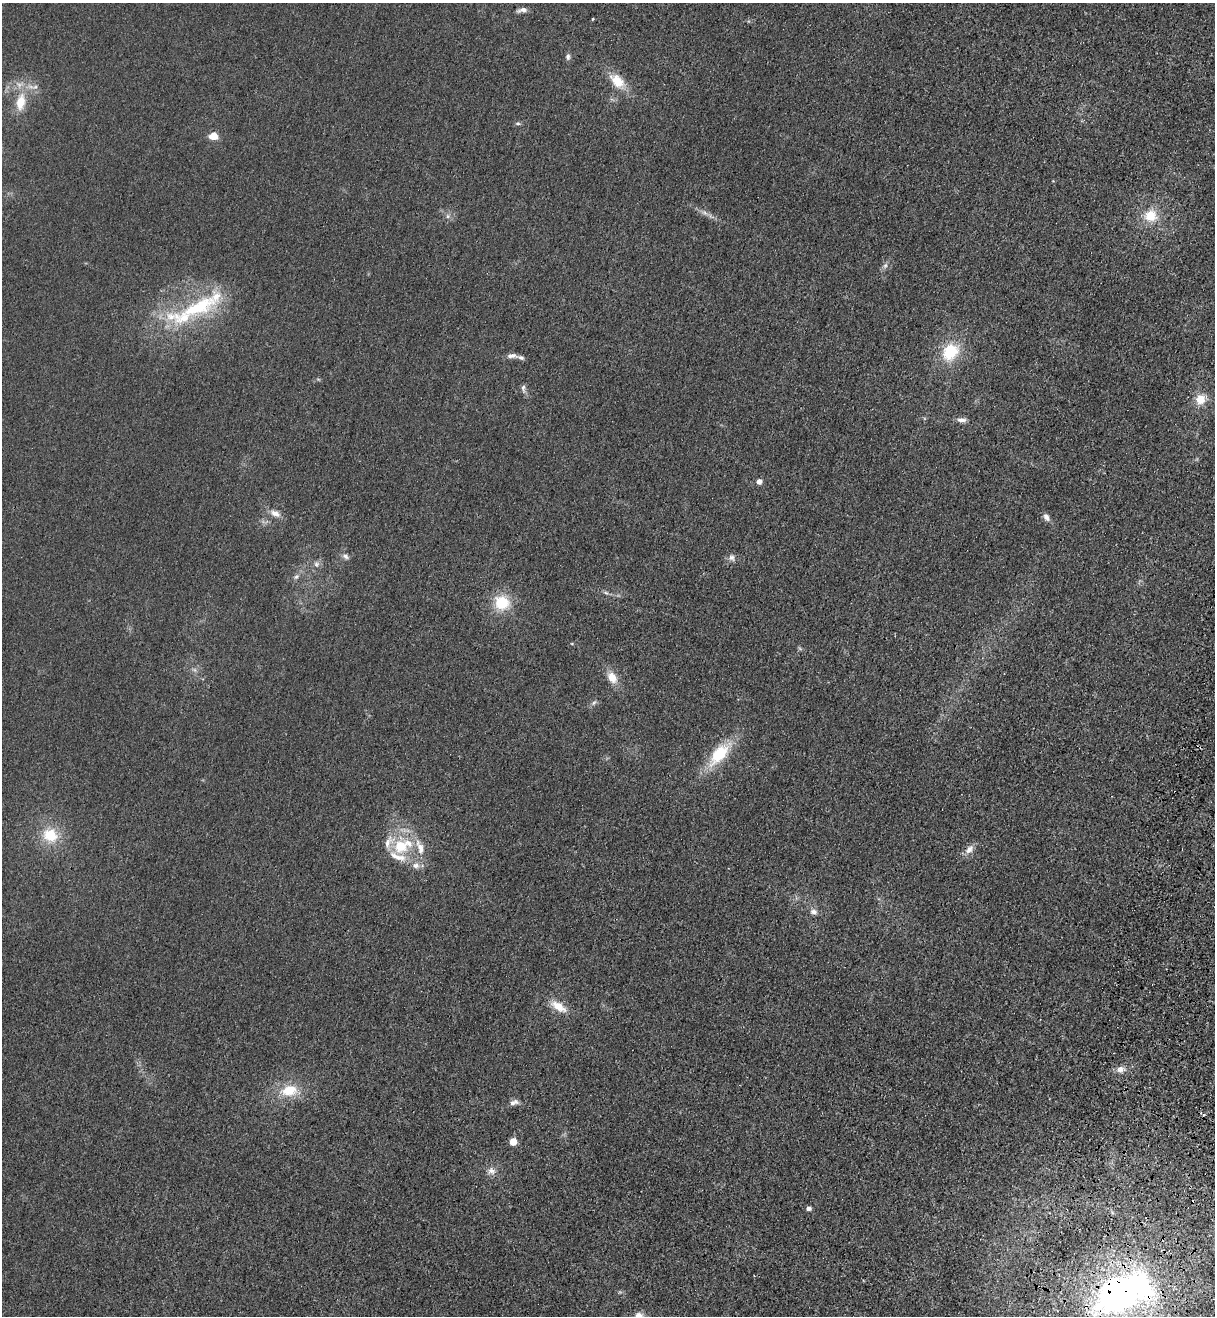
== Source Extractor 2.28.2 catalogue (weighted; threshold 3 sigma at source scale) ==
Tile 6 of 4 x 4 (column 2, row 2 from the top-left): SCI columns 1582-2794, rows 2672-3985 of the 5463 x 5344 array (HDU 1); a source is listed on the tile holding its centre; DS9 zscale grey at full resolution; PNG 1217 x 1318 px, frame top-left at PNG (2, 3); no overlay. Shown black and unused: <1% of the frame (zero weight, under 3 of 4 exposures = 6% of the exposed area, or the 3 px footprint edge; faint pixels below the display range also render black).
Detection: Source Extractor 2.28.2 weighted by HDU 2 'WHT'; one run over the whole footprint, this tile lists its part. Background 0.0139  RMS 0.0055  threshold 0.0247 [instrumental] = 3 sigma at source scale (4.5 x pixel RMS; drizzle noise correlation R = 1.50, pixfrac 1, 0.05/0.05 arcsec/px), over >= 5 px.
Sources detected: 52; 1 inside a brighter object's white glare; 2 cosmic-ray / hot-pixel residue — not listed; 8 inside a brighter listed object's ellipse — not listed separately; the other 41 listed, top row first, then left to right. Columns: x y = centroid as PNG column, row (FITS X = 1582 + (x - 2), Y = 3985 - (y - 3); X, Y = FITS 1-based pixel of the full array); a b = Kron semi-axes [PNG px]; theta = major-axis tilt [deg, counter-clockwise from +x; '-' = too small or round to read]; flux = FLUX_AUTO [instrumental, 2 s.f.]
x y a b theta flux
523 10 12 5 10 2.7
568 57 8 6 86 1.5
617 81 22 13 -44 11
35 87 6 5 - 1.2
21 102 23 12 80 12
518 123 7 4 4 0.99
213 136 12 9 2 4.7
1150 216 15 14 - 11
885 266 6 6 - 1.3
198 307 71 22 22 47
950 352 20 16 56 20
512 356 14 6 -2 2.5
523 388 13 5 -82 1.8
1200 399 12 11 - 7.5
961 420 12 6 -2 2.5
759 482 4 4 - 5.6
275 513 14 8 -24 3.7
1046 517 11 7 -59 2.3
346 556 8 7 - 1.8
732 558 9 8 - 2.1
316 564 9 7 -79 1.9
296 577 8 5 61 1.4
606 593 7 4 -19 1
502 603 18 17 - 17
612 677 13 9 -57 7.4
594 703 8 4 44 1.2
719 754 31 14 50 23
50 835 20 17 -26 16
401 846 21 20 - 20
969 849 14 9 52 3.6
416 865 9 8 - 3
814 912 9 7 -18 2.4
558 1006 19 9 -33 8.8
1120 1069 11 9 0 3.3
289 1090 21 14 12 14
514 1103 12 6 19 2.3
513 1142 5 4 - 12
491 1171 12 9 -20 3.2
808 1208 4 4 - 2.3
1118 1294 56 35 33 190
639 1316 10 10 - 4.2
Overlapping masked pixels (flux is a lower limit): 1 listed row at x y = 1118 1294
Isophote crosses this tile's border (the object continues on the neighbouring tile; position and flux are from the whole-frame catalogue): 1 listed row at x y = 639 1316